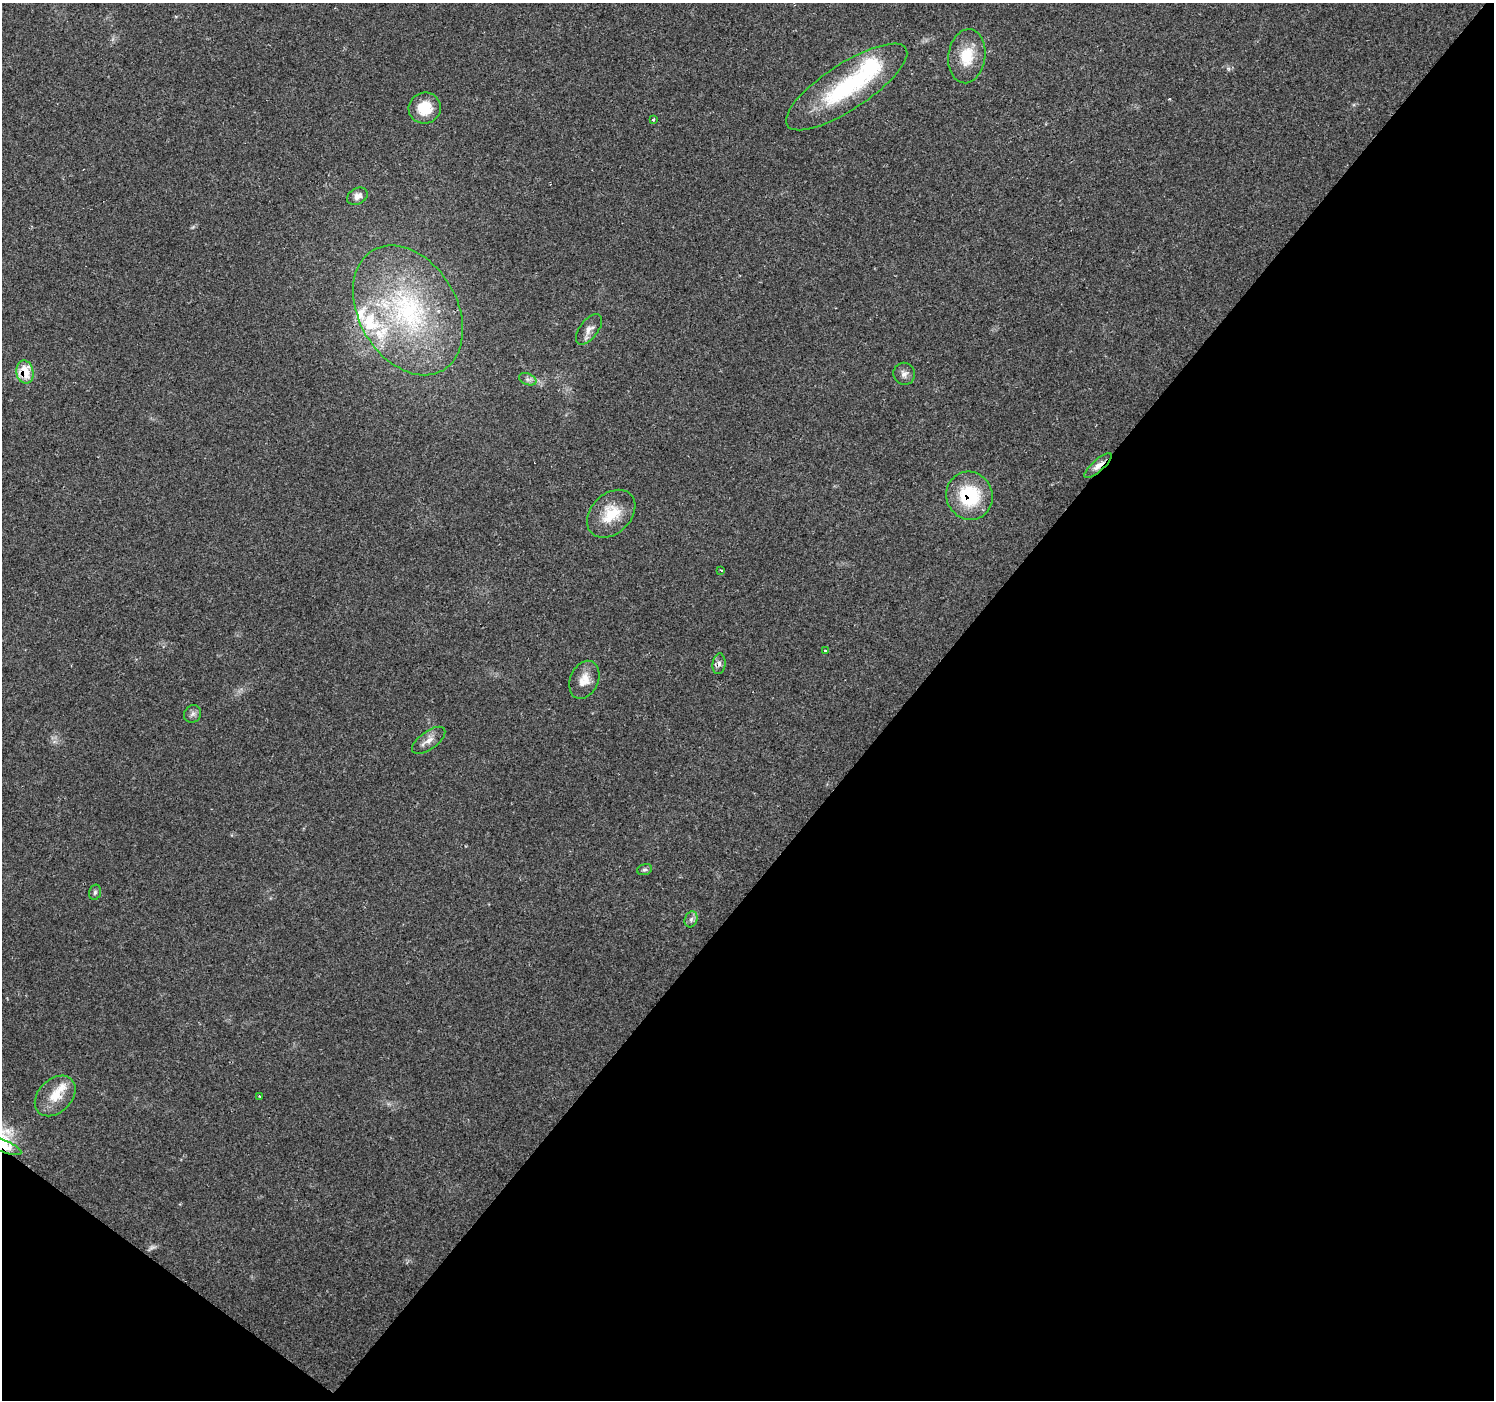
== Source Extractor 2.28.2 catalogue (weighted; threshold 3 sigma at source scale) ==
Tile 15 of 4 x 4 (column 3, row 4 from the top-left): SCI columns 2987-4478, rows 175-1572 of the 5976 x 6010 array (HDU 1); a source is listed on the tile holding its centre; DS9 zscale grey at full resolution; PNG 1496 x 1402 px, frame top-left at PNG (2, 3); each listed source drawn as its Kron ellipse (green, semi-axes under 4 px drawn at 4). Shown black and unused: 41% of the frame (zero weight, under 2 of 3 exposures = <1% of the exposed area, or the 3 px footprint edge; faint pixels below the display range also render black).
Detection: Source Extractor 2.28.2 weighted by HDU 2 'WHT'; one run over the whole footprint, this tile lists its part. Background 0.0614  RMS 0.0046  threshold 0.0205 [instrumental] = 3 sigma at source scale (4.5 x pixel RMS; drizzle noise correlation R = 1.50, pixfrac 1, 0.0396/0.0396 arcsec/px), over >= 5 px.
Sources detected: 32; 1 too faint to see at this stretch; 1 cosmic-ray / hot-pixel residue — neither listed nor drawn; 5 inside a brighter listed object's ellipse — not listed separately; the other 25 listed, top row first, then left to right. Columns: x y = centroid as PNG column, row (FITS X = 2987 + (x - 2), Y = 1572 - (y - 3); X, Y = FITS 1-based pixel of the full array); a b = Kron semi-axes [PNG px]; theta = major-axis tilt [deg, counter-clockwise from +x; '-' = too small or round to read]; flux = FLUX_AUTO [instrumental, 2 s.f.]
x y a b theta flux
967 56 27 18 82 13
847 87 71 23 33 51
425 108 16 15 - 11
653 120 3 2 - 0.5
357 196 11 8 28 2.8
408 310 69 49 -60 88
589 329 18 9 52 3.3
25 372 11 8 -79 12
904 374 11 10 - 2.4
528 379 9 5 -20 1.6
1098 466 17 6 42 3.1
969 496 24 23 - 26
611 514 27 20 44 13
721 570 3 2 - 0.55
825 651 3 3 - 1.1
719 664 10 6 83 1.8
584 680 20 14 66 6.4
193 714 9 8 - 1.7
429 740 19 9 36 3.6
644 870 7 5 15 0.99
95 892 8 5 74 0.98
691 919 8 6 70 1.5
55 1096 23 16 44 9.7
260 1096 3 2 - 0.57
2 1146 20 6 -22 8.3
Overlapping masked pixels (flux is a lower limit): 4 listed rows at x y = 25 372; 1098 466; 969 496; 2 1146
Isophote crosses this tile's border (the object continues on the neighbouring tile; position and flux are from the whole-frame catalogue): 1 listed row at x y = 2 1146